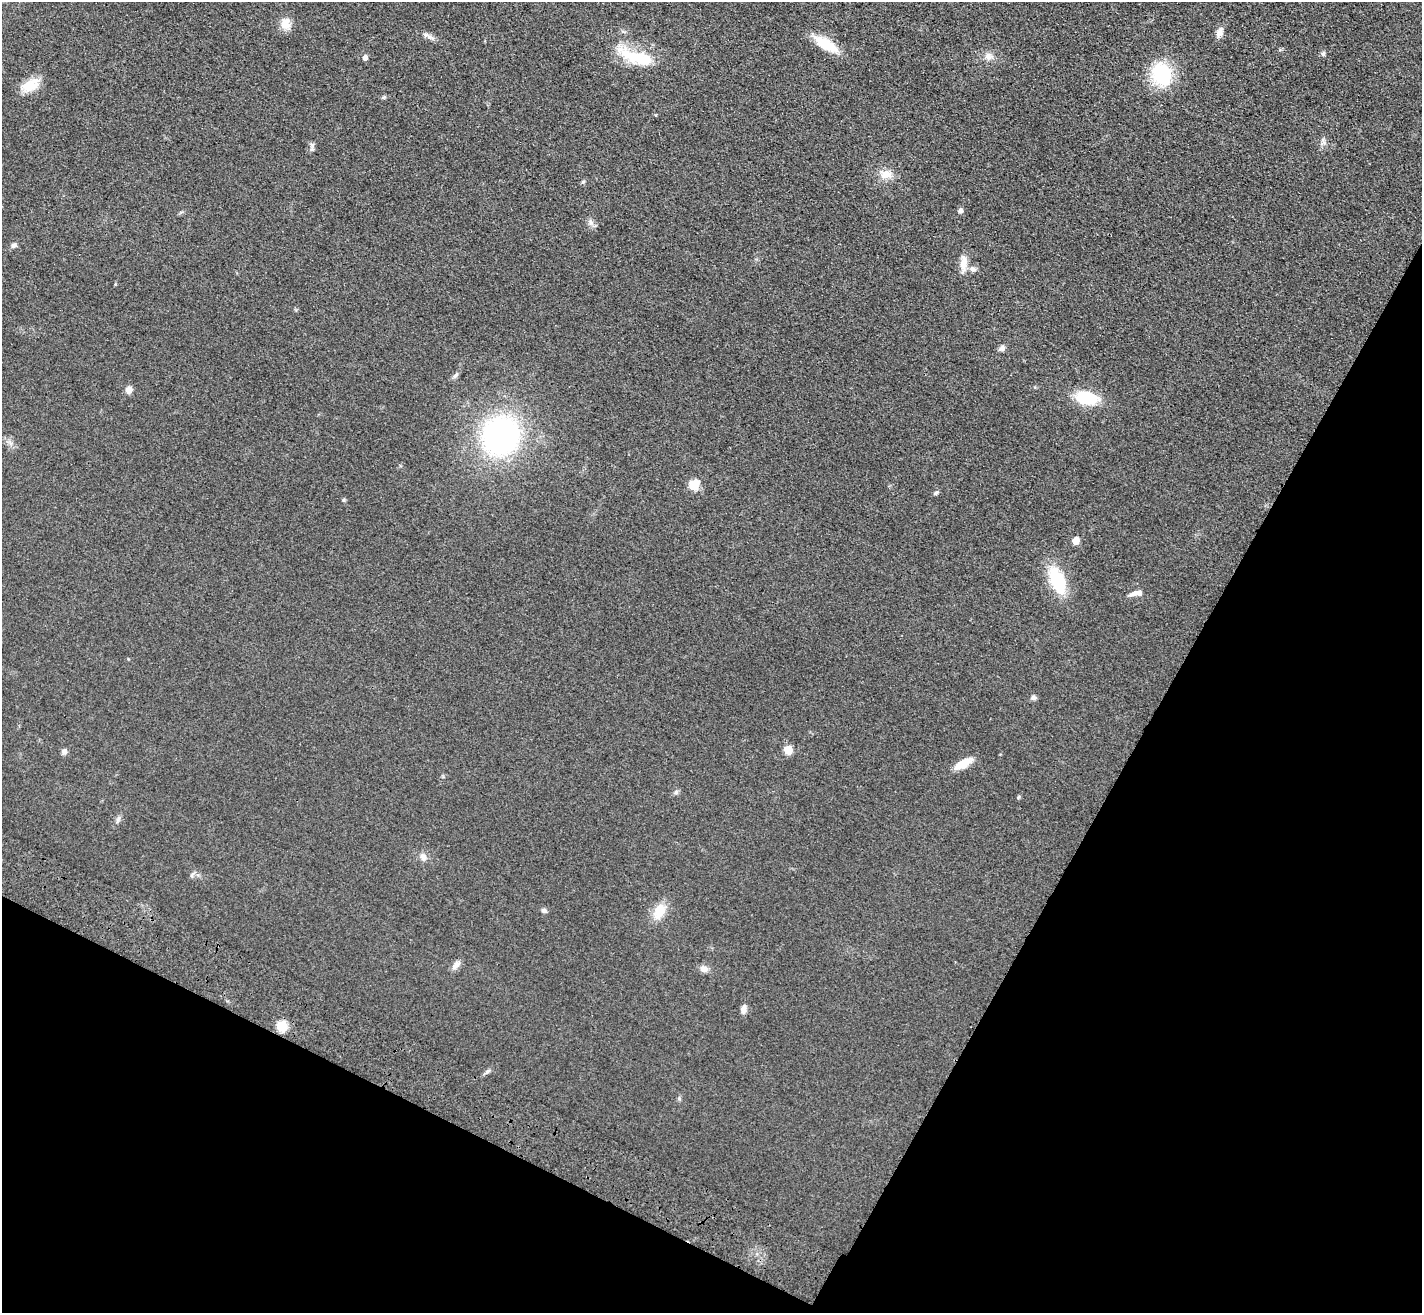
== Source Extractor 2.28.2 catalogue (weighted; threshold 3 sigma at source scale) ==
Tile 15 of 4 x 4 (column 3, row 4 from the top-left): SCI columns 2909-4328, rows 257-1567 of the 5814 x 5891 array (HDU 1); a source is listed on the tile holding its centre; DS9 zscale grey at full resolution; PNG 1424 x 1315 px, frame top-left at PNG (2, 2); no overlay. Shown black and unused: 27% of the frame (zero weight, under 3 of 4 exposures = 6% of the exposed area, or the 3 px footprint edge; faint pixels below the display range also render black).
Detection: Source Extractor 2.28.2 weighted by HDU 2 'WHT'; one run over the whole footprint, this tile lists its part. Background 0.067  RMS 0.0077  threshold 0.0347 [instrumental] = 3 sigma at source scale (4.5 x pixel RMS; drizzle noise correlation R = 1.50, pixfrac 1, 0.05/0.05 arcsec/px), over >= 5 px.
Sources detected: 43; all 43 listed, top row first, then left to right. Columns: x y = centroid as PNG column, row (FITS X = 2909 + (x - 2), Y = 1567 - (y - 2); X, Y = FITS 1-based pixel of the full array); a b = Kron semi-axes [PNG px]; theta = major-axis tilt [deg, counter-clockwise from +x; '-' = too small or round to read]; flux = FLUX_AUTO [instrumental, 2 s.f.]
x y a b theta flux
285 24 14 12 78 8.2
1219 32 14 8 69 4.7
430 37 11 5 -24 3
826 44 29 11 -30 21
1323 54 7 5 75 1.6
633 56 47 17 -22 33
988 57 11 9 33 4.4
365 58 5 5 - 3.1
1161 74 25 20 -67 46
31 85 24 14 24 14
312 145 6 6 - 1.8
886 174 17 12 7 8.7
583 182 5 4 - 1.5
960 211 5 4 - 3.2
591 222 8 6 -47 2.7
13 245 8 6 46 2.1
963 263 21 8 87 7.9
973 269 8 7 - 3.1
1002 348 8 6 32 2.6
455 375 10 5 41 2.1
128 390 7 6 - 5.6
1086 398 19 12 -9 37
501 436 29 28 - 210
694 485 6 6 - 38
936 493 7 4 22 1.4
344 500 5 5 - 0.96
1076 541 5 5 - 11
1057 580 30 15 -67 40
1136 593 18 6 10 5
1033 698 7 6 - 2
788 750 6 5 - 18
64 751 6 6 - 2.8
963 764 23 9 30 12
676 792 6 5 - 1.5
423 857 10 8 -50 3.6
544 911 7 5 -24 2
659 911 22 13 62 14
456 965 14 7 52 3.9
704 969 11 8 1 3.9
743 1009 10 6 80 3.9
282 1026 6 6 - 38
488 1071 9 4 28 1.8
679 1098 6 4 -49 1.2
Unlisted compact peaks at least as high as the median listed source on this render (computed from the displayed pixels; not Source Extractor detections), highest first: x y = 384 97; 1019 797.